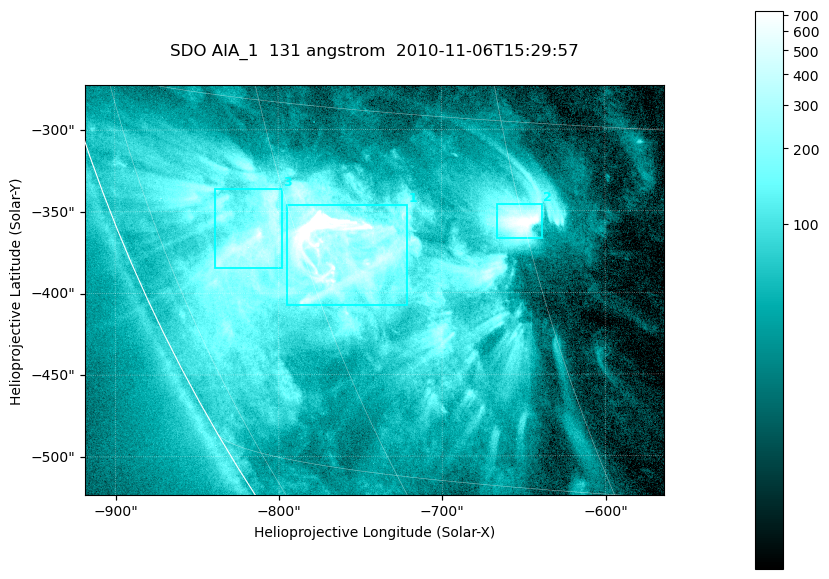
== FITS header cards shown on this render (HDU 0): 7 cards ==
TELESCOP= 'SDO     '           /
INSTRUME= 'AIA_1   '           /
WAVELNTH=                  131 /
WAVEUNIT= 'angstrom'           /
DATE-OBS= '2010-11-06T15:29:57.62' /
CTYPE1  = 'HPLN-TAN'           /
CTYPE2  = 'HPLT-TAN'           /

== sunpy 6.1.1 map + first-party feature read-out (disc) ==
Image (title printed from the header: SDO AIA_1  131 angstrom  2010-11-06T15:29:57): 590 x 417 px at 0.601 arcsec/px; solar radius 968 arcsec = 1612 px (partial field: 2.7% of the solar disc is inside the frame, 89% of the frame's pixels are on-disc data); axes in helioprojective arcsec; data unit not stated in the header (colour bar unlabelled)
Pointing: header CRPIX1/2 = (2045.07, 2040.72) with CRVAL1/2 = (0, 0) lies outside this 590 x 417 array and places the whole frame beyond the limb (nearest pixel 1.35 R_sun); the SolarSoft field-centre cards XCEN/YCEN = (-741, -398.2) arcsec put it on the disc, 766 arcsec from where CRPIX/CRVAL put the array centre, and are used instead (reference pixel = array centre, CRVAL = XCEN/YCEN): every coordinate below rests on XCEN/YCEN
Orientation: roll -0.139 deg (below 1 deg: not rotated)
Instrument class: DISC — disc imager (sunpy class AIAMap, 131 A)
Bright regions (active regions / flare kernels): reference = the on-disc median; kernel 5 px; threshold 5 sigma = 256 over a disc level ~51.4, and >= 1.15x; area >= 246 px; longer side >= 5 px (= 3 arcsec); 3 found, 3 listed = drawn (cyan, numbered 1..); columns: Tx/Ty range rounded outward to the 2 arcsec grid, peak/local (2 s.f.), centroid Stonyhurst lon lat
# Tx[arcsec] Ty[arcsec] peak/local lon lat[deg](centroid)
1 -796..-720 -408..-346 66 -57 -21
2 -666..-638 -368..-346 17 -45 -19
3 -840..-798 -386..-336 11 -63 -20
Off-limb structures (1.02-1.3 R_sun): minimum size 123 px: none found